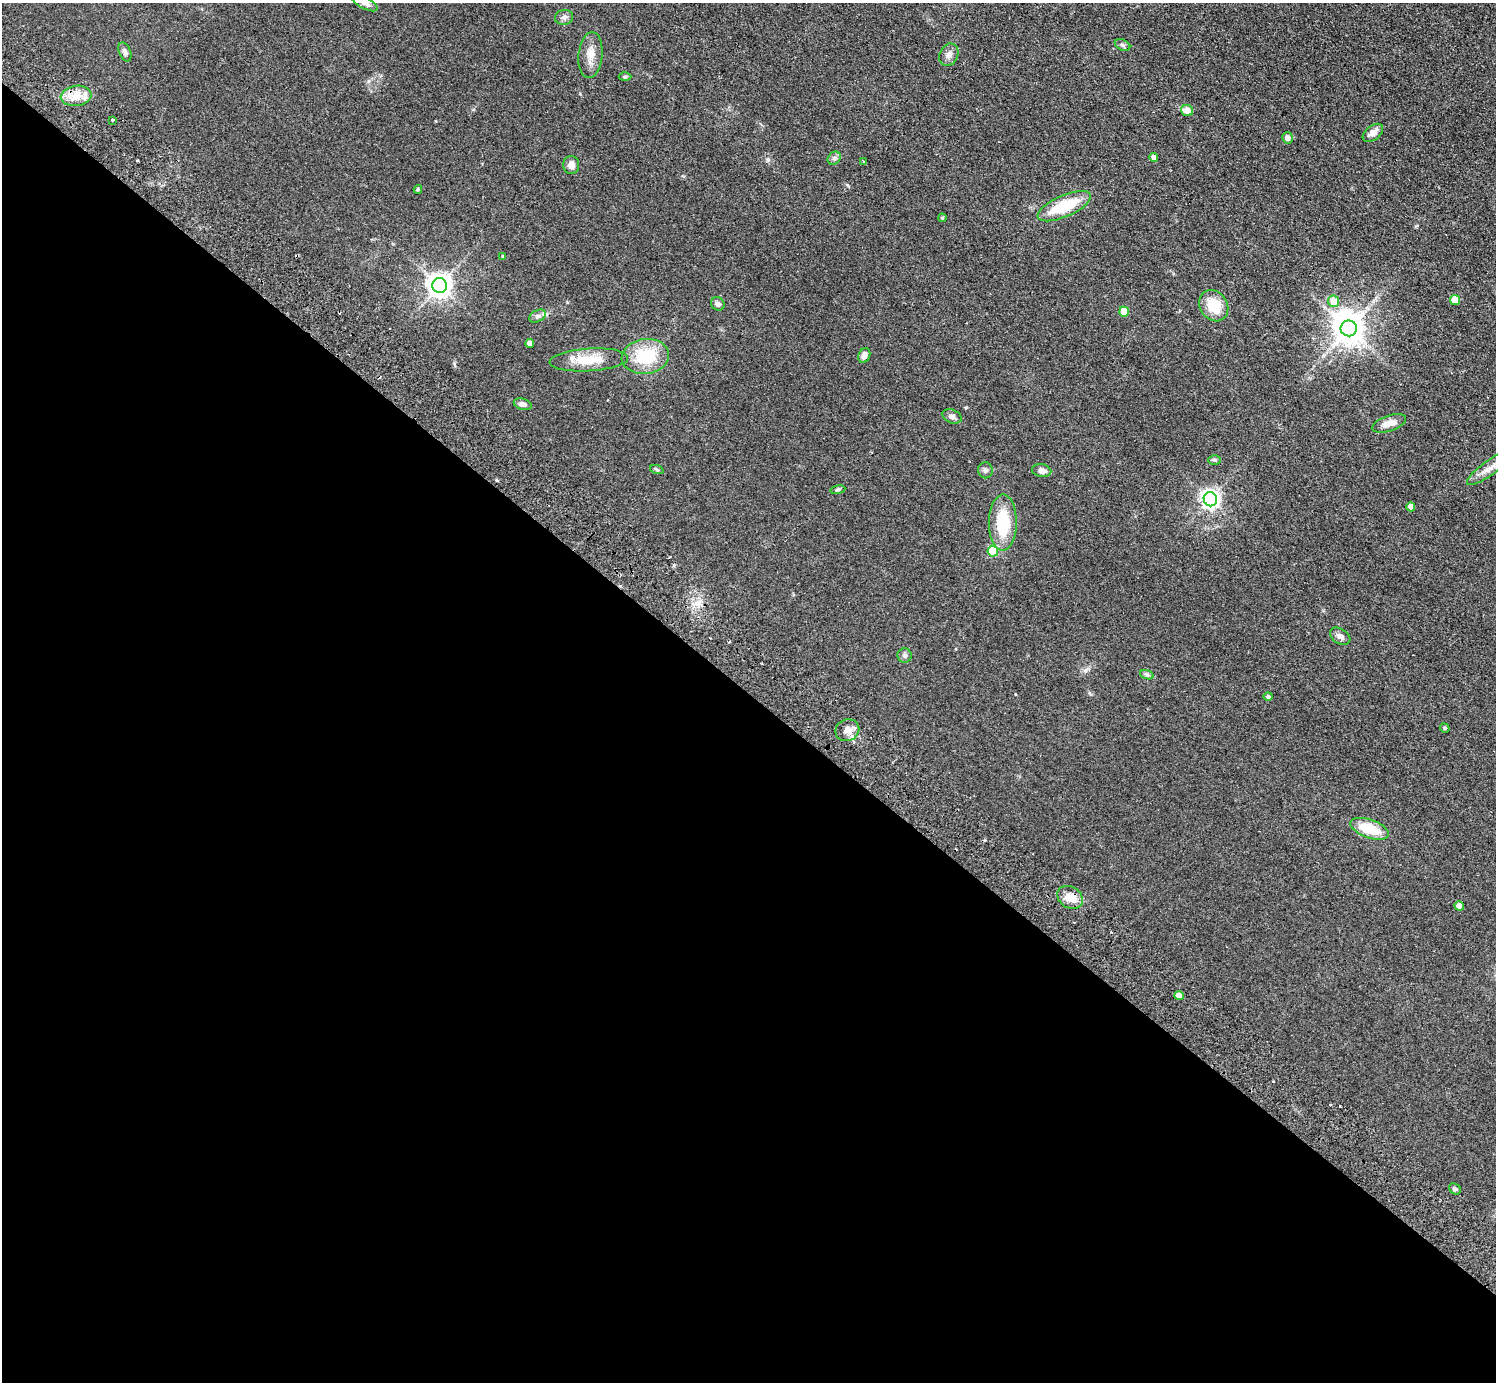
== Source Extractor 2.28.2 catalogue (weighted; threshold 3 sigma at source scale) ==
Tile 14 of 4 x 4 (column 2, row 4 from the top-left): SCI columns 1535-3028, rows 344-1723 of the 6059 x 6067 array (HDU 1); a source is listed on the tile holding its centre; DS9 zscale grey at full resolution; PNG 1498 x 1384 px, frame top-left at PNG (2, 3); each listed source drawn as its Kron ellipse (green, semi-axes under 4 px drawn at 4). Shown black and unused: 50% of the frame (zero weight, under 2 of 3 exposures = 3% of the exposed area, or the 3 px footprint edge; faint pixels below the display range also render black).
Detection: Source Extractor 2.28.2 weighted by HDU 2 'WHT'; one run over the whole footprint, this tile lists its part. Background 0.0635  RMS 0.009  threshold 0.0404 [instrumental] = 3 sigma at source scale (4.5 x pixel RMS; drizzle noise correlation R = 1.50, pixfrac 1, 0.05/0.05 arcsec/px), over >= 5 px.
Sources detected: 61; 1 inside a brighter object's white glare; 4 cosmic-ray / hot-pixel residue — neither listed nor drawn; the other 56 listed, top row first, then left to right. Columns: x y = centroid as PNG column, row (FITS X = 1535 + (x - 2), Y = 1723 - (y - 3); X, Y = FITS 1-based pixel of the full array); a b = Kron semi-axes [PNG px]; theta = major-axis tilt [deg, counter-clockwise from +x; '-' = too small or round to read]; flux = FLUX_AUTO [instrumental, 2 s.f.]
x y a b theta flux
364 3 15 5 -28 3.8
564 17 9 7 9 3
1122 45 8 5 -27 2.2
125 52 10 6 -67 3
590 55 23 12 84 11
949 55 12 9 61 4.6
625 77 6 4 1 1.1
76 96 15 10 7 11
1187 110 6 5 - 9.3
112 120 3 3 - 1.9
1373 133 11 7 37 5.9
1287 138 5 5 - 4.7
1154 157 4 4 - 4.9
834 158 7 6 - 2.2
864 161 3 3 - 1.3
571 165 9 8 - 5.9
418 189 4 3 - 1.3
1064 206 29 10 24 36
942 218 4 4 - 0.97
503 257 4 3 - 0.96
440 285 7 7 - 760
1455 300 5 5 - 17
1334 301 6 5 - 16
718 304 7 6 - 2.8
1214 306 16 13 -56 22
1124 312 5 4 - 18
538 316 9 6 26 2.7
1349 328 8 8 - 1400
530 343 4 4 - 5.4
864 355 8 5 69 4.4
645 356 24 17 7 38
589 360 39 11 4 22
523 404 9 5 -16 3.7
952 416 10 6 -23 3.3
1389 423 18 8 18 7.8
1214 460 6 5 - 1.3
1489 468 26 7 36 9.9
657 470 7 4 -19 1.2
985 470 8 7 - 2.6
1042 471 10 6 -9 4.7
838 490 7 4 9 1.4
1210 499 7 6 - 420
1411 507 4 4 - 6.8
1003 523 28 14 89 39
993 551 5 5 - 42
1340 636 11 7 -32 4.1
905 655 7 7 - 2.2
1147 675 7 4 -19 1.7
1268 697 4 4 - 1.8
1445 728 5 4 - 1.3
847 730 12 11 - 6.5
1370 829 20 9 -20 26
1070 897 14 10 -32 12
1459 906 5 4 - 7.1
1179 996 5 4 - 7.7
1455 1189 6 5 - 2
Overlapping masked pixels (flux is a lower limit): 1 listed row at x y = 1070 897
Isophote crosses this tile's border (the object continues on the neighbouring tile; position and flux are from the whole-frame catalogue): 2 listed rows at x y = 364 3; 1489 468